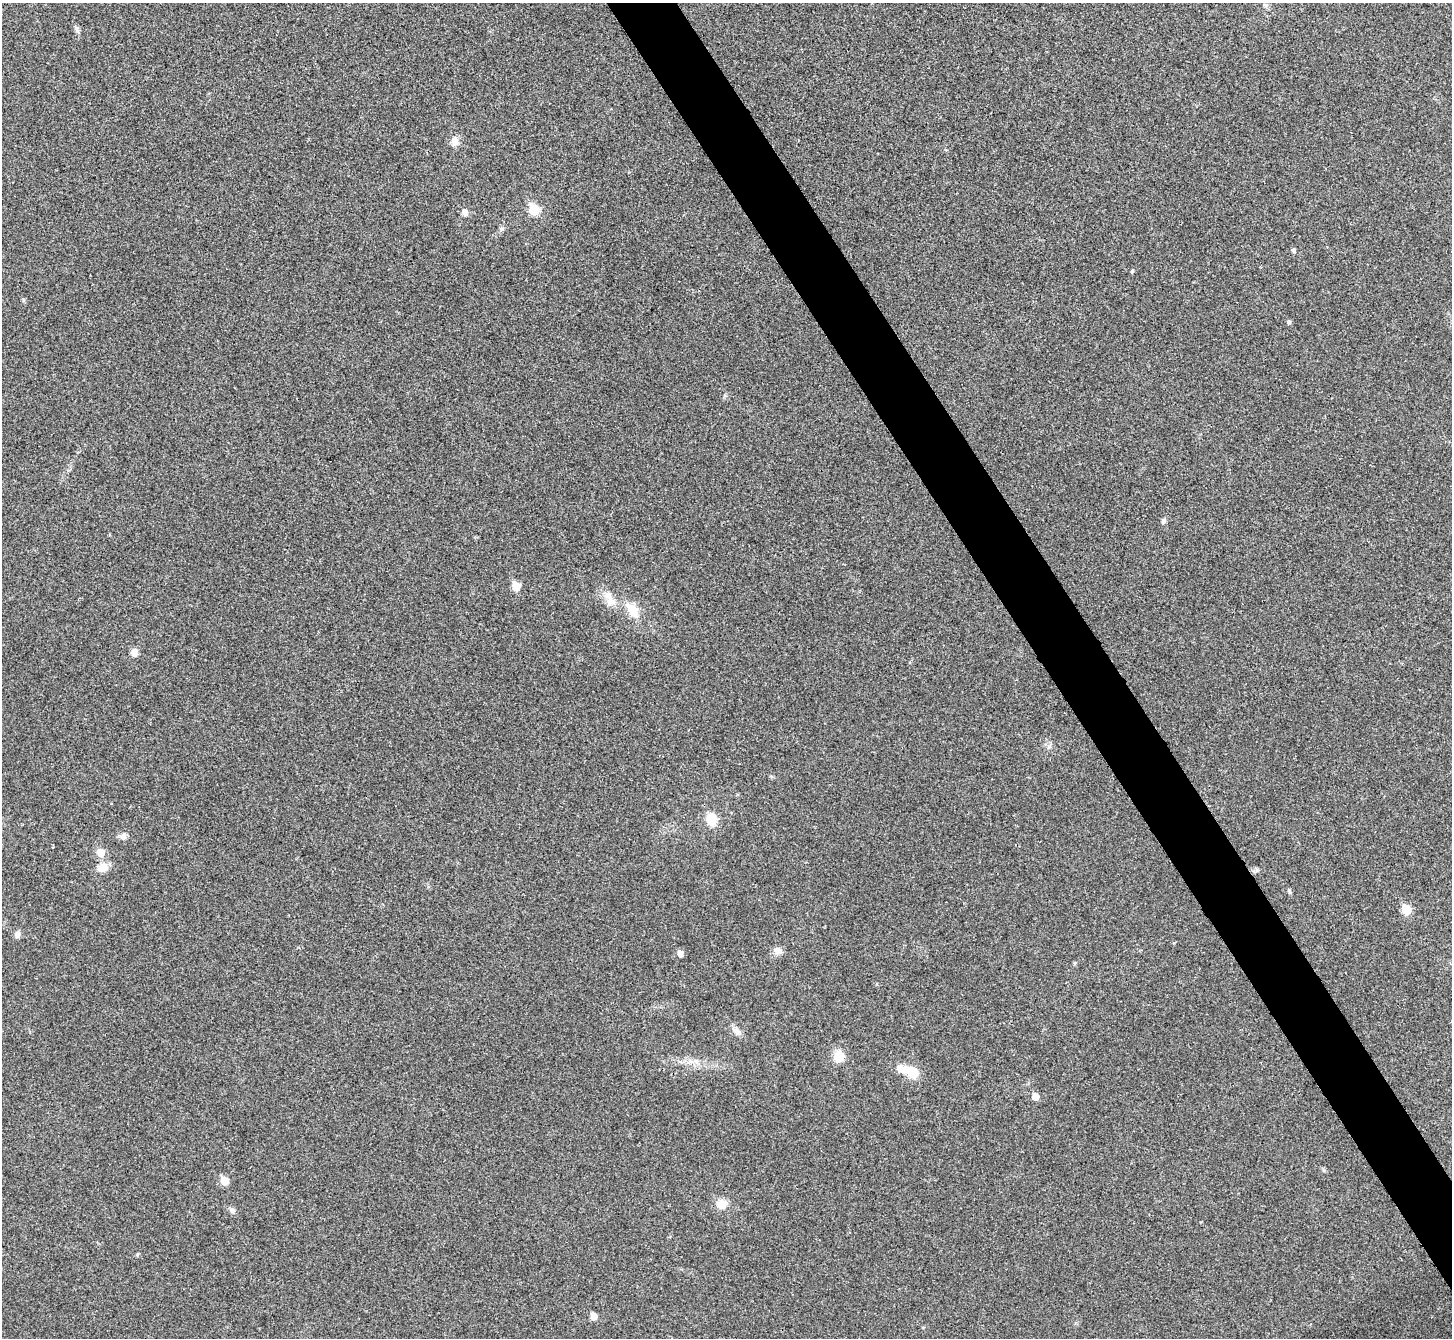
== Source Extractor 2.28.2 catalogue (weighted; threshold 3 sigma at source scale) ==
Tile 6 of 4 x 4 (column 2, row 2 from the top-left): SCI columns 1457-2906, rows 2836-4171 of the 5814 x 5806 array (HDU 1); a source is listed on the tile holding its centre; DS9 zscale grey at full resolution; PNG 1454 x 1340 px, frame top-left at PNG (2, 3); no overlay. Shown black and unused: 4% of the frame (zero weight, under 3 of 4 exposures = <1% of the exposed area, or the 3 px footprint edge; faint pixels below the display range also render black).
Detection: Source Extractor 2.28.2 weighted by HDU 2 'WHT'; one run over the whole footprint, this tile lists its part. Background 0.0679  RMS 0.007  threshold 0.0314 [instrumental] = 3 sigma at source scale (4.5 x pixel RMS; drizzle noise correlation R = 1.50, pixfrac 1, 0.05/0.05 arcsec/px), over >= 5 px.
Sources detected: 33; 1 inside a brighter object's white glare — not listed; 1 inside a brighter listed object's ellipse — not listed separately; the other 31 listed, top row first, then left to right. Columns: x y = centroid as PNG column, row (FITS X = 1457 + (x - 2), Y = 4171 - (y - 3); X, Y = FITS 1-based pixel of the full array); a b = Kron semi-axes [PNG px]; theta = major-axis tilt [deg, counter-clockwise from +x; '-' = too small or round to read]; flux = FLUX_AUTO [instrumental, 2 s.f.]
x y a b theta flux
1266 5 7 4 19 1.1
77 28 10 5 -71 1.8
455 141 10 8 89 5.4
534 210 6 5 - 34
464 212 9 7 -74 2.8
1293 250 5 4 - 1.6
1132 271 6 4 65 0.82
1289 322 5 4 - 1.6
1163 521 7 6 - 1.6
516 586 6 5 - 15
611 601 14 12 -33 7.2
632 610 15 10 -60 13
134 652 10 8 -83 3.6
711 819 13 10 -76 12
123 837 10 9 - 3
100 852 10 9 - 6.5
103 867 11 9 23 8.7
1289 891 7 4 -69 1.2
1406 910 6 5 - 24
17 934 9 7 78 2.6
778 951 10 9 - 4
680 954 6 5 - 4.5
1074 963 6 4 89 0.77
738 1032 11 8 -10 3.2
839 1056 7 6 - 31
912 1072 14 10 -35 14
1035 1097 6 5 - 7.8
224 1181 6 5 - 15
722 1204 11 10 - 8.6
232 1210 7 7 - 1.8
594 1316 5 5 - 8